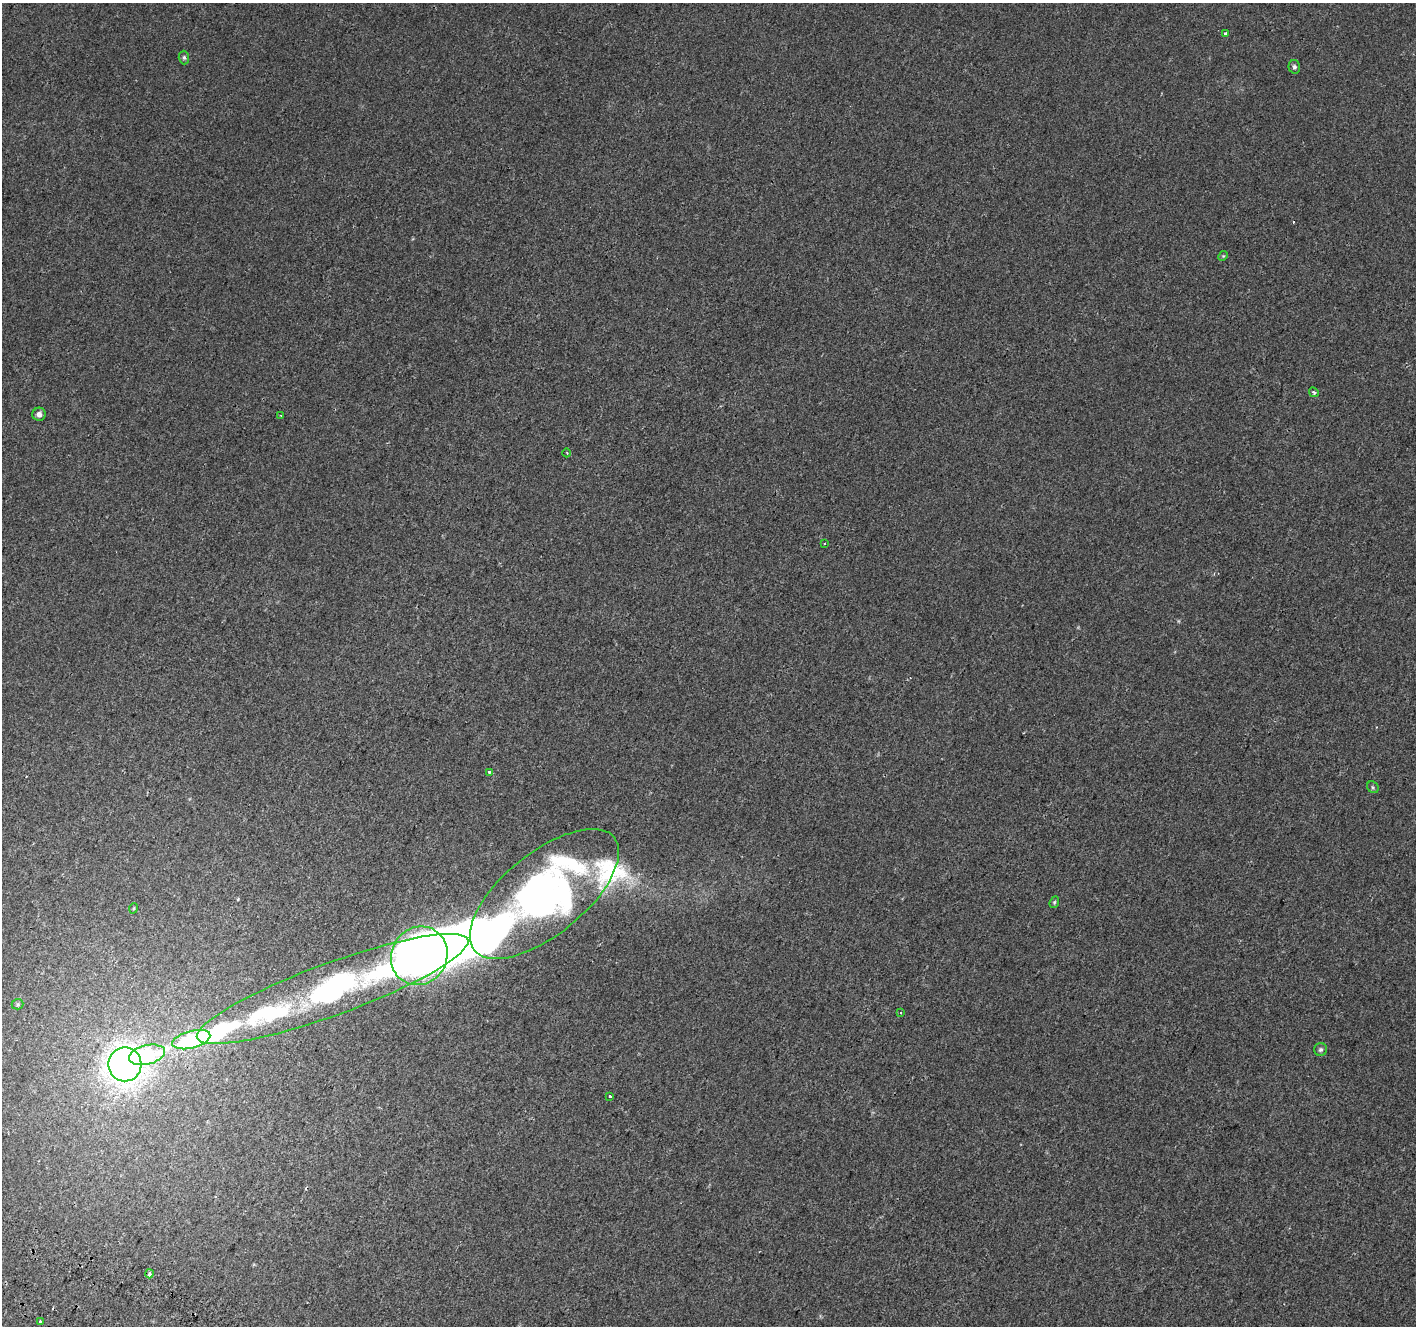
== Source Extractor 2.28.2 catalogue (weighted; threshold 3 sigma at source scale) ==
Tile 7 of 4 x 4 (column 3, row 2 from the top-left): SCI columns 2857-4270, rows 2910-4233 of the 5718 x 5883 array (HDU 1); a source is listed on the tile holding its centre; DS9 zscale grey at full resolution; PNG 1418 x 1328 px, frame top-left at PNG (2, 3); each listed source drawn as its Kron ellipse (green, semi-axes under 4 px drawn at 4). Shown black and unused: <1% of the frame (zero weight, under 2 of 3 exposures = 3% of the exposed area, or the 3 px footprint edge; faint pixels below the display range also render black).
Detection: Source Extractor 2.28.2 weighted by HDU 2 'WHT'; one run over the whole footprint, this tile lists its part. Background 5.91e-04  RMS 0.0039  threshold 0.0175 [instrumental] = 3 sigma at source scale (4.5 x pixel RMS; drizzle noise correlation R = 1.50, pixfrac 1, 0.0396/0.0396 arcsec/px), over >= 5 px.
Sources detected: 34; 3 inside a brighter object's white glare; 3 cosmic-ray / hot-pixel residue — neither listed nor drawn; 3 inside a brighter listed object's ellipse — not listed separately; the other 25 listed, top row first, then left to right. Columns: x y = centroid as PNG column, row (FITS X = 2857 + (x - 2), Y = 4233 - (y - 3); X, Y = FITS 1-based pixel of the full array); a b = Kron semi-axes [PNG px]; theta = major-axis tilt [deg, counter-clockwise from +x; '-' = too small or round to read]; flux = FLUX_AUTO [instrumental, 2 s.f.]
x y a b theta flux
1226 34 4 3 - 1.6
184 57 7 5 -87 0.78
1294 67 7 5 -75 0.91
1223 256 5 4 - 0.43
1314 392 5 4 - 0.81
39 414 6 6 - 1.8
281 415 3 3 - 0.4
567 453 4 3 - 0.3
824 544 3 2 - 0.37
489 772 4 3 - 0.81
1373 787 6 5 - 0.61
544 894 90 41 39 220
1054 902 6 4 69 0.52
134 908 5 3 - 0.36
419 956 30 27 58 400
332 989 144 26 20 120
18 1004 6 5 - 0.69
901 1013 3 3 - 0.45
191 1040 19 8 15 49
1321 1049 6 6 - 0.97
147 1055 18 9 13 32
125 1064 17 16 - 260
610 1096 3 3 - 9.9
149 1274 4 3 - 3.6
40 1321 3 2 - 0.35